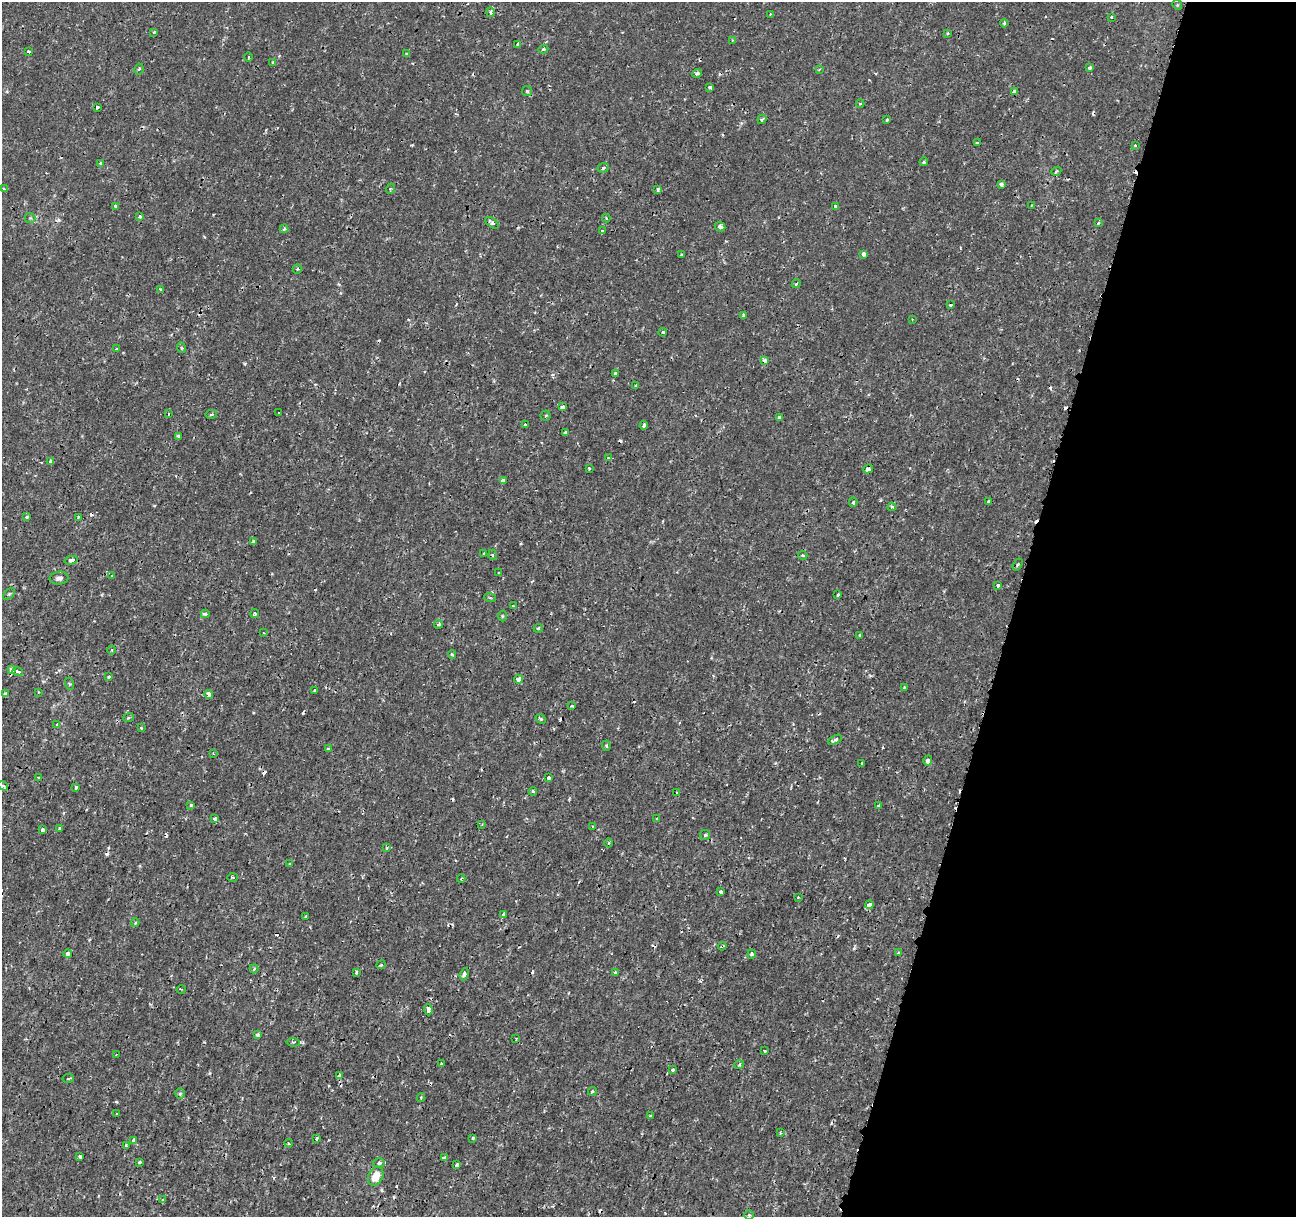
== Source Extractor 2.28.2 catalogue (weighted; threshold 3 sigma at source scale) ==
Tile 8 of 4 x 4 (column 4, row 2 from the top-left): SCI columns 3900-5193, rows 2707-3921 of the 5219 x 5473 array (HDU 1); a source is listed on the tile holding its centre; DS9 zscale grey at full resolution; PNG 1298 x 1219 px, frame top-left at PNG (2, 2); each listed source drawn as its Kron ellipse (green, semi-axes under 4 px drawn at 4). Shown black and unused: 22% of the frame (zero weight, under 2 of 3 exposures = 3% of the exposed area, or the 3 px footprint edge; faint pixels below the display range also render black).
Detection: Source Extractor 2.28.2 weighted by HDU 2 'WHT'; one run over the whole footprint, this tile lists its part. Background 4.26e-05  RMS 7.7e-04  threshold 0.00347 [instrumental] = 3 sigma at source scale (4.5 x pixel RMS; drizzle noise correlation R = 1.50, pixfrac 1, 0.0396/0.0396 arcsec/px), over >= 5 px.
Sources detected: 222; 32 cosmic-ray / hot-pixel residue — neither listed nor drawn; the other 190 listed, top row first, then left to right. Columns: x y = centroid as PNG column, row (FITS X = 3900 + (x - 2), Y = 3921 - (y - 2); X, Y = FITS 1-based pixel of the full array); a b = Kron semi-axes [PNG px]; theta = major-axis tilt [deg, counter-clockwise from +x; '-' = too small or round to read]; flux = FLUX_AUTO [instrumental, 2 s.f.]
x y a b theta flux
1177 5 5 4 - 0.1
491 12 5 4 - 0.34
770 14 4 2 - 0.061
1111 17 3 3 - 0.087
1004 23 4 3 - 0.15
154 32 3 3 - 0.11
948 33 3 3 - 0.1
732 40 3 2 - 0.068
518 44 4 3 - 0.22
543 49 5 4 - 0.12
29 51 3 3 - 0.16
407 54 4 3 - 0.15
249 57 5 3 - 0.079
273 63 4 3 - 0.18
1090 67 4 3 - 0.15
139 69 5 4 - 0.13
819 70 4 2 - 0.068
697 73 5 4 - 0.23
710 87 4 3 - 0.3
527 91 5 5 - 0.13
1014 92 4 4 - 0.64
860 103 4 3 - 0.08
97 107 3 3 - 0.61
762 119 5 4 - 0.17
887 120 4 3 - 0.081
977 143 3 3 - 0.13
1135 145 3 3 - 0.11
924 162 4 3 - 0.17
101 163 4 3 - 0.2
603 168 6 4 20 0.15
1056 171 5 4 - 0.11
1001 184 4 4 - 0.17
3 189 4 4 - 0.14
390 189 5 3 - 0.08
658 189 4 3 - 0.3
1032 205 4 2 - 0.061
115 206 3 3 - 0.16
835 206 3 3 - 0.17
140 216 4 3 - 0.13
30 218 5 5 - 0.13
606 218 4 4 - 0.1
492 223 8 4 -37 0.3
1098 223 3 2 - 0.16
720 227 5 4 - 0.27
284 229 4 4 - 0.18
603 231 4 3 - 0.21
864 254 4 3 - 0.36
681 255 3 2 - 0.082
297 269 5 4 - 0.1
796 284 5 3 - 0.12
161 290 4 3 - 0.14
950 305 4 3 - 0.11
743 316 4 3 - 0.34
912 319 3 2 - 0.048
663 332 4 3 - 0.17
117 348 3 3 - 0.14
182 348 5 3 - 0.084
764 361 4 3 - 0.51
615 374 4 3 - 0.32
636 385 3 3 - 0.091
563 407 4 3 - 0.46
279 413 3 3 - 0.078
168 414 3 3 - 0.17
211 414 6 3 9 0.088
546 415 5 5 - 0.13
779 418 4 3 - 0.14
525 424 3 3 - 0.17
644 425 4 4 - 0.34
565 433 3 3 - 0.19
179 436 3 3 - 0.24
608 458 4 3 - 0.077
51 462 4 4 - 0.27
589 468 3 3 - 0.13
868 469 5 3 - 0.3
503 481 4 3 - 0.88
853 502 4 4 - 0.13
989 502 3 3 - 0.12
892 507 4 3 - 0.18
27 517 4 3 - 0.17
78 517 4 3 - 0.09
254 542 3 3 - 0.22
484 553 3 2 - 0.085
493 555 5 3 - 0.083
803 555 5 3 - 0.11
71 560 6 4 13 0.19
1018 564 6 4 58 0.11
499 573 4 2 - 0.066
112 576 4 3 - 0.078
59 578 9 6 9 0.3
998 585 3 3 - 0.24
9 594 7 4 44 0.13
838 595 3 2 - 0.12
490 598 6 3 -20 0.093
513 606 3 2 - 0.066
205 614 4 3 - 0.23
255 614 4 3 - 0.13
502 616 5 3 - 0.071
438 624 4 3 - 0.14
538 628 4 4 - 0.095
264 633 3 2 - 0.054
860 635 3 2 - 0.13
112 650 5 3 - 0.087
452 654 4 4 - 0.089
12 670 4 4 - 0.48
18 672 5 3 - 0.23
109 677 3 3 - 0.14
519 679 4 4 - 0.43
70 684 6 4 -70 0.1
904 688 3 3 - 0.14
315 690 3 3 - 0.23
38 692 4 2 - 0.062
5 694 4 3 - 0.22
209 694 4 4 - 0.54
572 706 4 3 - 0.11
129 718 5 3 - 0.095
541 719 5 4 - 0.11
57 725 3 3 - 0.44
141 728 3 3 - 0.066
835 740 7 3 29 0.26
606 746 5 4 - 0.11
328 749 4 3 - 0.18
213 753 3 3 - 0.057
928 761 5 4 - 0.22
862 763 3 3 - 0.11
38 777 3 2 - 0.15
549 778 4 3 - 0.33
3 786 5 3 - 0.092
76 787 4 3 - 0.22
533 791 4 3 - 0.11
677 793 4 2 - 0.061
191 805 4 3 - 0.1
879 805 3 3 - 0.16
215 819 3 3 - 0.34
657 819 3 2 - 0.089
482 824 3 3 - 0.067
592 826 3 2 - 0.068
60 828 3 3 - 0.1
42 829 4 3 - 0.45
705 835 5 5 - 0.12
609 843 4 4 - 0.092
387 848 4 3 - 0.18
290 864 4 4 - 0.12
233 877 5 3 - 0.075
461 879 4 3 - 0.11
721 892 3 3 - 0.61
798 897 4 2 - 0.05
869 905 4 4 - 0.59
503 914 3 3 - 0.1
306 917 3 3 - 0.1
135 923 4 3 - 0.13
722 946 4 2 - 0.097
899 953 3 3 - 0.17
68 954 4 3 - 0.27
752 954 4 4 - 0.15
381 965 4 4 - 0.088
254 969 4 3 - 0.11
356 972 3 3 - 0.17
615 972 3 3 - 0.11
464 974 6 4 73 0.35
181 989 4 3 - 0.07
428 1010 5 4 - 0.65
258 1035 3 3 - 0.35
516 1039 3 2 - 0.073
293 1042 7 4 -7 0.11
765 1051 3 3 - 0.099
116 1055 3 2 - 0.047
442 1064 3 3 - 0.15
739 1065 5 3 - 0.093
673 1070 3 3 - 0.27
339 1075 4 3 - 0.18
68 1078 6 3 9 0.081
592 1092 4 4 - 0.11
180 1093 5 5 - 0.13
421 1098 4 3 - 0.098
117 1113 3 2 - 0.074
650 1116 3 3 - 0.097
780 1133 3 3 - 0.11
317 1138 3 3 - 0.23
473 1138 4 3 - 0.13
133 1140 4 3 - 0.35
289 1143 4 3 - 0.078
126 1146 4 3 - 0.12
80 1156 4 3 - 0.27
444 1158 4 3 - 0.23
139 1162 3 3 - 0.1
379 1163 5 4 - 0.26
457 1165 4 3 - 0.47
376 1176 10 7 63 1.2
163 1200 4 3 - 0.18
749 1215 5 5 - 0.11
Overlapping masked pixels (flux is a lower limit): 3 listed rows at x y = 764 361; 868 469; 722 946